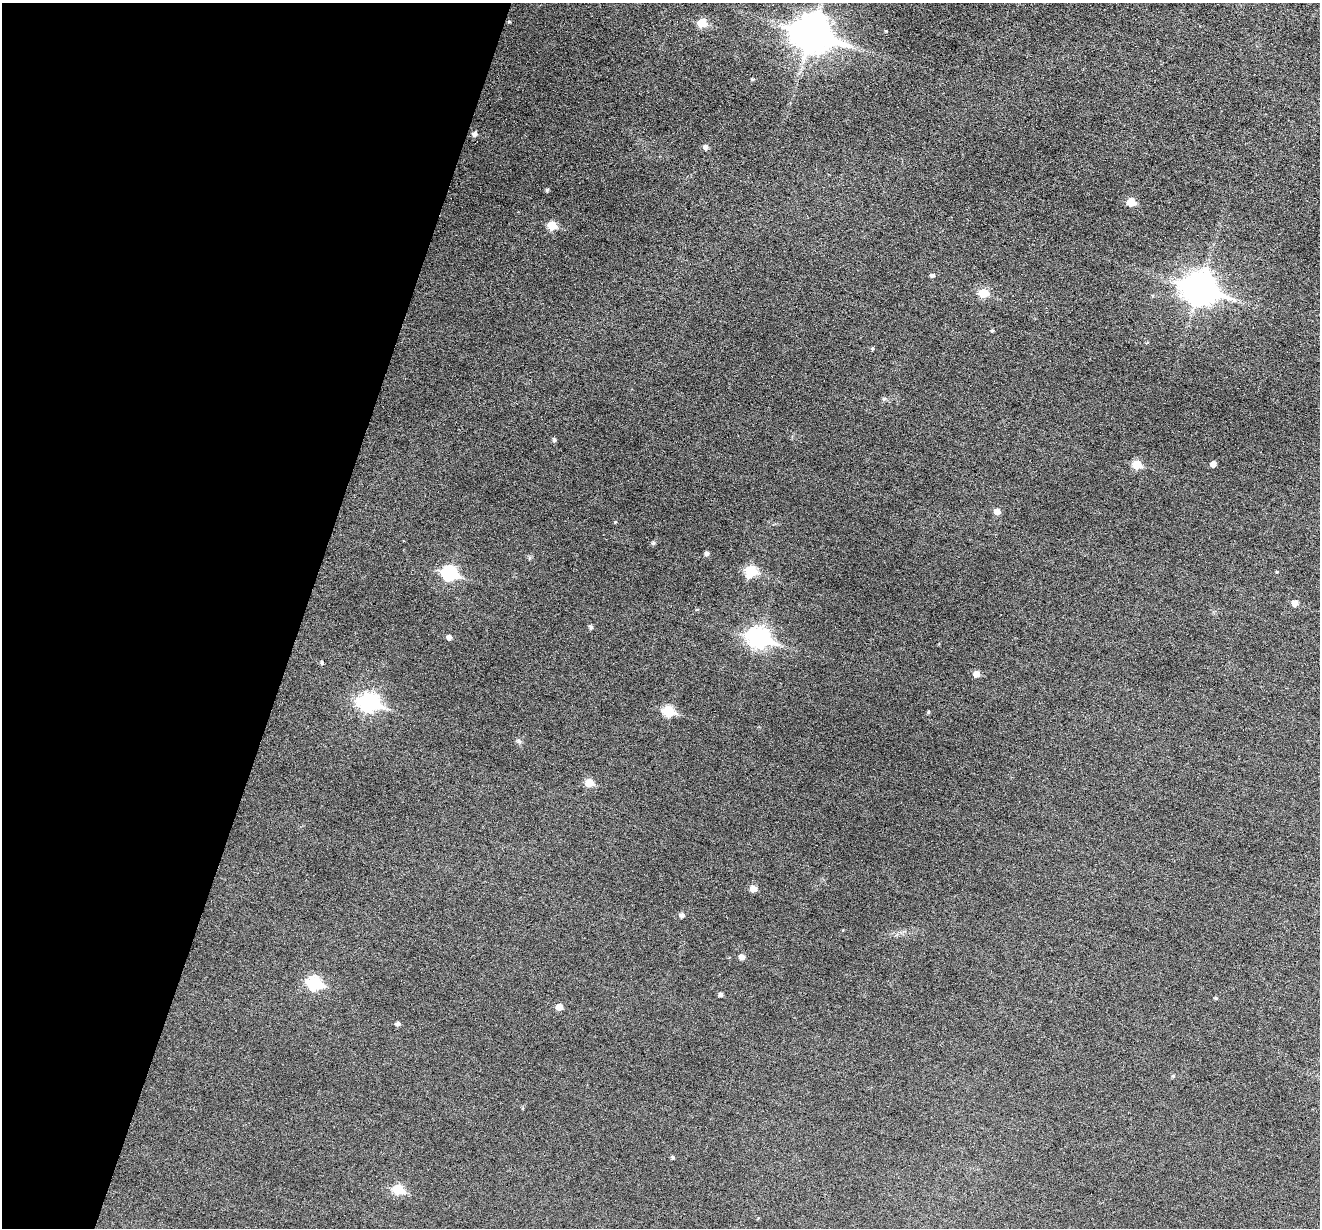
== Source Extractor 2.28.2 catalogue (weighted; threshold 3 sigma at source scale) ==
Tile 9 of 4 x 4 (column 1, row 3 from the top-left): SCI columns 3-1320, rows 1483-2708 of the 5273 x 5289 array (HDU 1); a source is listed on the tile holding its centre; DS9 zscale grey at full resolution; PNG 1322 x 1230 px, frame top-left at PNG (2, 3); no overlay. Shown black and unused: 23% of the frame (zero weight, under 3 of 6 exposures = <1% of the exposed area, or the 3 px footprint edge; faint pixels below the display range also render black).
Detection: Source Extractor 2.28.2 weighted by HDU 2 'WHT'; one run over the whole footprint, this tile lists its part. Background 0.0472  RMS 0.0054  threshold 0.0222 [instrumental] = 3 sigma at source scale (4.09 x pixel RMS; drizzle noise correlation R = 1.36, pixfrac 0.8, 0.05/0.05 arcsec/px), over >= 5 px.
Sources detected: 48; all 48 listed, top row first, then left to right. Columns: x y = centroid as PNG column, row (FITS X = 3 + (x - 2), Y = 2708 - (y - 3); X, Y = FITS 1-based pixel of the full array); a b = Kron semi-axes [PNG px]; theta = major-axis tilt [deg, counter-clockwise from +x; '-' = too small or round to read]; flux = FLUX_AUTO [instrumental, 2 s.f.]
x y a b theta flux
509 22 5 3 - 0.45
702 23 6 6 - 13
886 31 4 3 - 0.41
812 33 15 11 -17 1200
753 79 6 3 18 0.53
474 134 6 5 - 1.8
705 147 6 5 - 1.9
547 190 4 4 - 0.73
1131 202 6 5 - 11
552 225 6 5 - 13
932 275 5 4 - 1.2
1200 288 13 10 -15 720
983 293 6 5 - 17
992 331 4 3 - 0.7
872 348 4 4 - 0.6
884 399 5 5 - 0.93
554 440 6 5 - 0.91
1213 464 5 4 - 3.1
1137 465 6 5 - 15
997 511 6 6 - 3.6
615 522 4 3 - 0.41
653 543 5 5 - 0.85
707 553 5 5 - 1.4
751 571 7 7 - 25
1277 572 4 4 - 0.44
449 573 8 7 - 65
1295 603 5 5 - 3.8
591 627 5 5 - 1.1
449 637 5 5 - 2
759 637 10 8 -16 220
322 663 5 4 - 0.69
976 674 6 5 - 4.2
369 702 10 8 -12 140
668 711 7 6 - 26
928 712 4 4 - 0.6
519 741 7 5 -22 1.1
589 783 6 5 - 10
753 889 6 5 - 4.6
682 915 6 5 - 1.7
742 957 5 5 - 2.9
314 983 8 7 - 52
721 995 4 4 - 1.4
1216 998 5 4 - 0.56
559 1007 6 5 - 4.3
397 1024 5 5 - 1.4
1173 1076 5 5 - 0.61
673 1157 4 4 - 0.73
398 1189 6 6 - 21